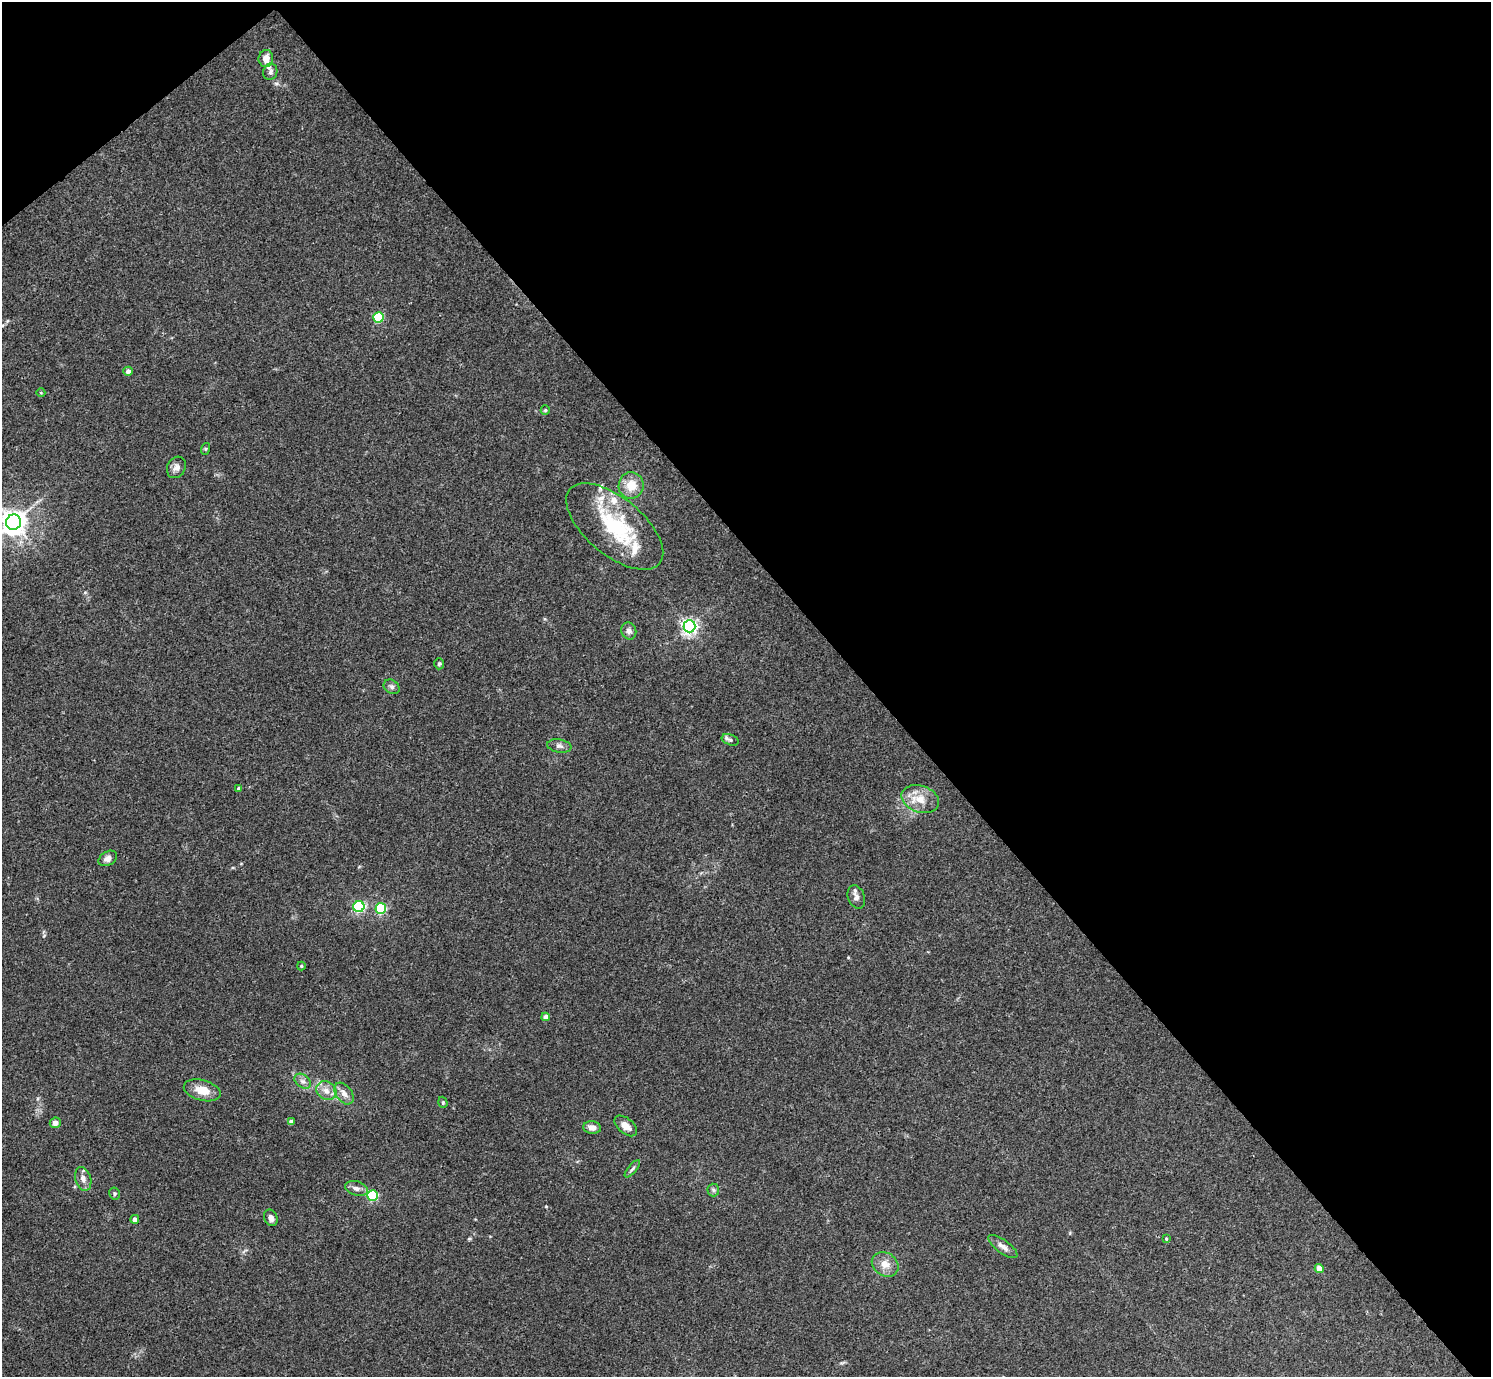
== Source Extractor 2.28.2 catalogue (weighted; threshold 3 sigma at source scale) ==
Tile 3 of 4 x 4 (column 3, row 1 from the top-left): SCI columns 2984-4472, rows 4426-5800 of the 5963 x 5961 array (HDU 1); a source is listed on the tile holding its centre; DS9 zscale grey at full resolution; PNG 1493 x 1379 px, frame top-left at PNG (2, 2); each listed source drawn as its Kron ellipse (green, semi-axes under 4 px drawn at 4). Shown black and unused: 43% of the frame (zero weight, under 3 of 4 exposures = <1% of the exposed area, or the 3 px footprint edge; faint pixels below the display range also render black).
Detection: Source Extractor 2.28.2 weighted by HDU 2 'WHT'; one run over the whole footprint, this tile lists its part. Background 0.0451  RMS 0.0048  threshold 0.0217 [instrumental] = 3 sigma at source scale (4.5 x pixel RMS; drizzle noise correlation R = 1.50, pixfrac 1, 0.05/0.05 arcsec/px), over >= 5 px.
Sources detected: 51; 5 inside a brighter listed object's ellipse — not listed separately; the other 46 listed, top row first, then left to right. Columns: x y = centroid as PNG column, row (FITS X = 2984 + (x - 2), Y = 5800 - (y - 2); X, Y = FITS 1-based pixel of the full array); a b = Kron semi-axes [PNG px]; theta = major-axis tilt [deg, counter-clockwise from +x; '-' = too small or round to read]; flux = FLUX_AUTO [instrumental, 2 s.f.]
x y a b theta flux
266 59 8 7 - 3.6
270 72 8 7 - 1.5
378 318 5 5 - 32
128 371 5 4 - 2.1
41 393 4 3 - 0.38
545 410 5 4 - 0.62
205 449 6 4 71 0.54
176 467 11 9 61 2.3
631 485 13 12 - 7.9
13 522 8 7 - 500
615 527 58 28 -40 38
689 626 6 6 - 150
629 631 9 7 -67 2
439 664 5 4 - 0.75
392 687 8 6 -32 1.4
730 740 9 5 -21 1.3
559 746 12 6 -9 1.9
239 789 4 4 - 0.93
920 799 19 13 -18 7.6
108 858 10 7 31 2.5
856 897 12 8 -69 2.4
359 907 5 5 - 61
381 908 5 5 - 41
301 966 4 4 - 0.5
546 1017 4 4 - 2.7
303 1081 9 6 -39 1.8
202 1090 19 10 -15 7.1
326 1091 10 9 - 3.5
344 1094 12 8 -54 3.1
443 1102 6 4 -72 0.62
291 1122 4 4 - 2.3
55 1123 5 5 - 2.5
626 1126 13 7 -39 3.9
592 1127 9 6 -6 3
632 1169 11 4 49 1.1
83 1179 12 8 -74 3
356 1188 12 7 -16 2.2
713 1190 6 6 - 1
115 1193 6 5 - 0.78
373 1195 5 5 - 39
271 1218 8 6 -64 2.1
135 1219 4 4 - 2
1166 1239 4 4 - 0.42
1003 1246 17 6 -36 2.8
885 1264 14 11 -33 5
1319 1269 4 4 - 5.3
Isophote crosses this tile's border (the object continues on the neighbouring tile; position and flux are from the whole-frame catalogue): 1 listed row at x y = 13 522